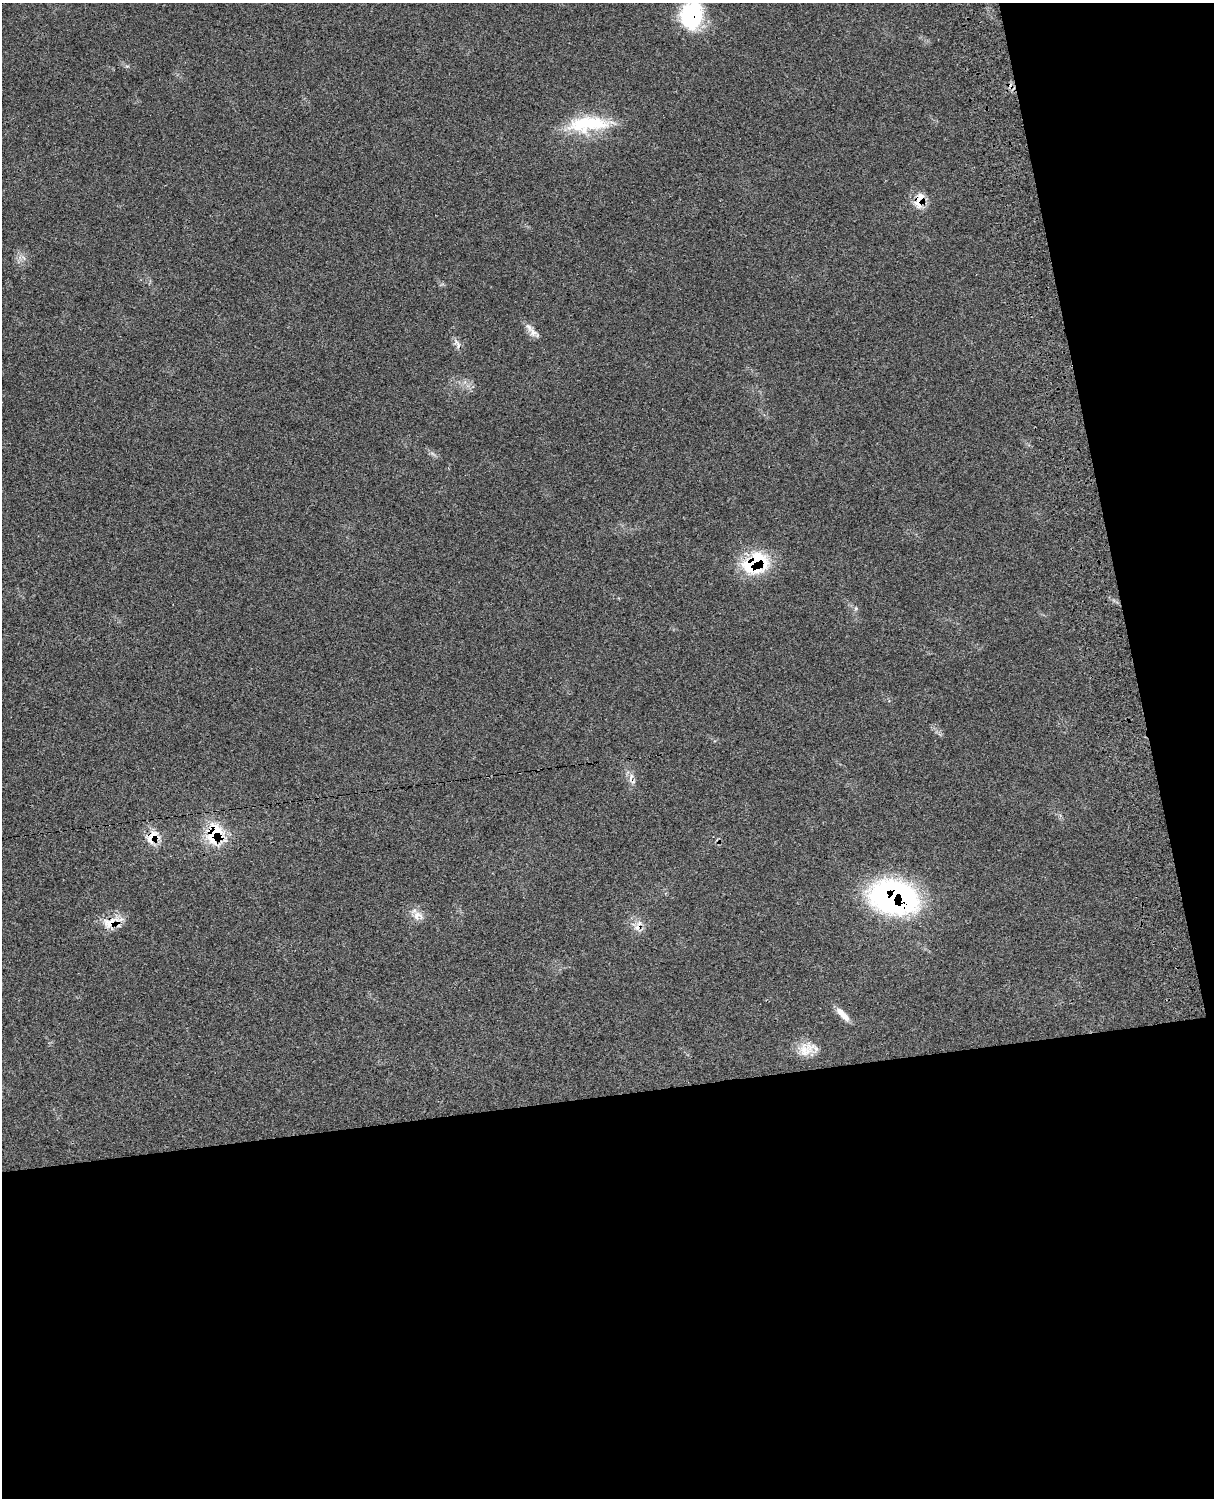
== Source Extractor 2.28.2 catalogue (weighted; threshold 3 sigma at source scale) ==
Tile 12 of 4 x 3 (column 4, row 3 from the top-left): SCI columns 3757-4968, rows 276-1771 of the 5090 x 4928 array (HDU 1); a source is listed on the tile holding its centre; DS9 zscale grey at full resolution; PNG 1216 x 1500 px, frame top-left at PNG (2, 3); no overlay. Shown black and unused: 33% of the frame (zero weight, under 3 of 4 exposures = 6% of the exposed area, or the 3 px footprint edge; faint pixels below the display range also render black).
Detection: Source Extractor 2.28.2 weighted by HDU 2 'WHT'; one run over the whole footprint, this tile lists its part. Background 0.0815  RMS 0.0058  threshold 0.0263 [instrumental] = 3 sigma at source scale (4.5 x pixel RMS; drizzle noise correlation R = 1.50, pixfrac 1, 0.05/0.05 arcsec/px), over >= 5 px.
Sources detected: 15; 1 cosmic-ray / hot-pixel residue — not listed; the other 14 listed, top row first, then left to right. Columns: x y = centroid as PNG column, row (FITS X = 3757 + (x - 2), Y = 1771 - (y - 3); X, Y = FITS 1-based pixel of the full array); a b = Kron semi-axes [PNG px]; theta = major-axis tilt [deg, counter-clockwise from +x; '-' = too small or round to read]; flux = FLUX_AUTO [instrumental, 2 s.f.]
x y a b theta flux
691 15 34 26 77 39
590 123 55 21 0 34
919 200 26 11 69 8.3
533 332 16 9 -40 4.2
458 344 15 5 -65 2.6
755 563 33 23 24 37
631 776 11 4 68 1.7
215 834 25 20 78 29
152 837 23 16 28 9.9
895 897 48 33 -13 130
418 916 15 13 28 5.3
110 922 25 15 24 10
843 1015 22 7 -45 5.5
806 1050 23 18 30 9.8
Overlapping masked pixels (flux is a lower limit): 7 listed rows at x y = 691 15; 919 200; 755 563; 215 834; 152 837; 895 897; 110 922
Isophote crosses this tile's border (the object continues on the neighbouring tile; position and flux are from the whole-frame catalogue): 1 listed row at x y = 691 15